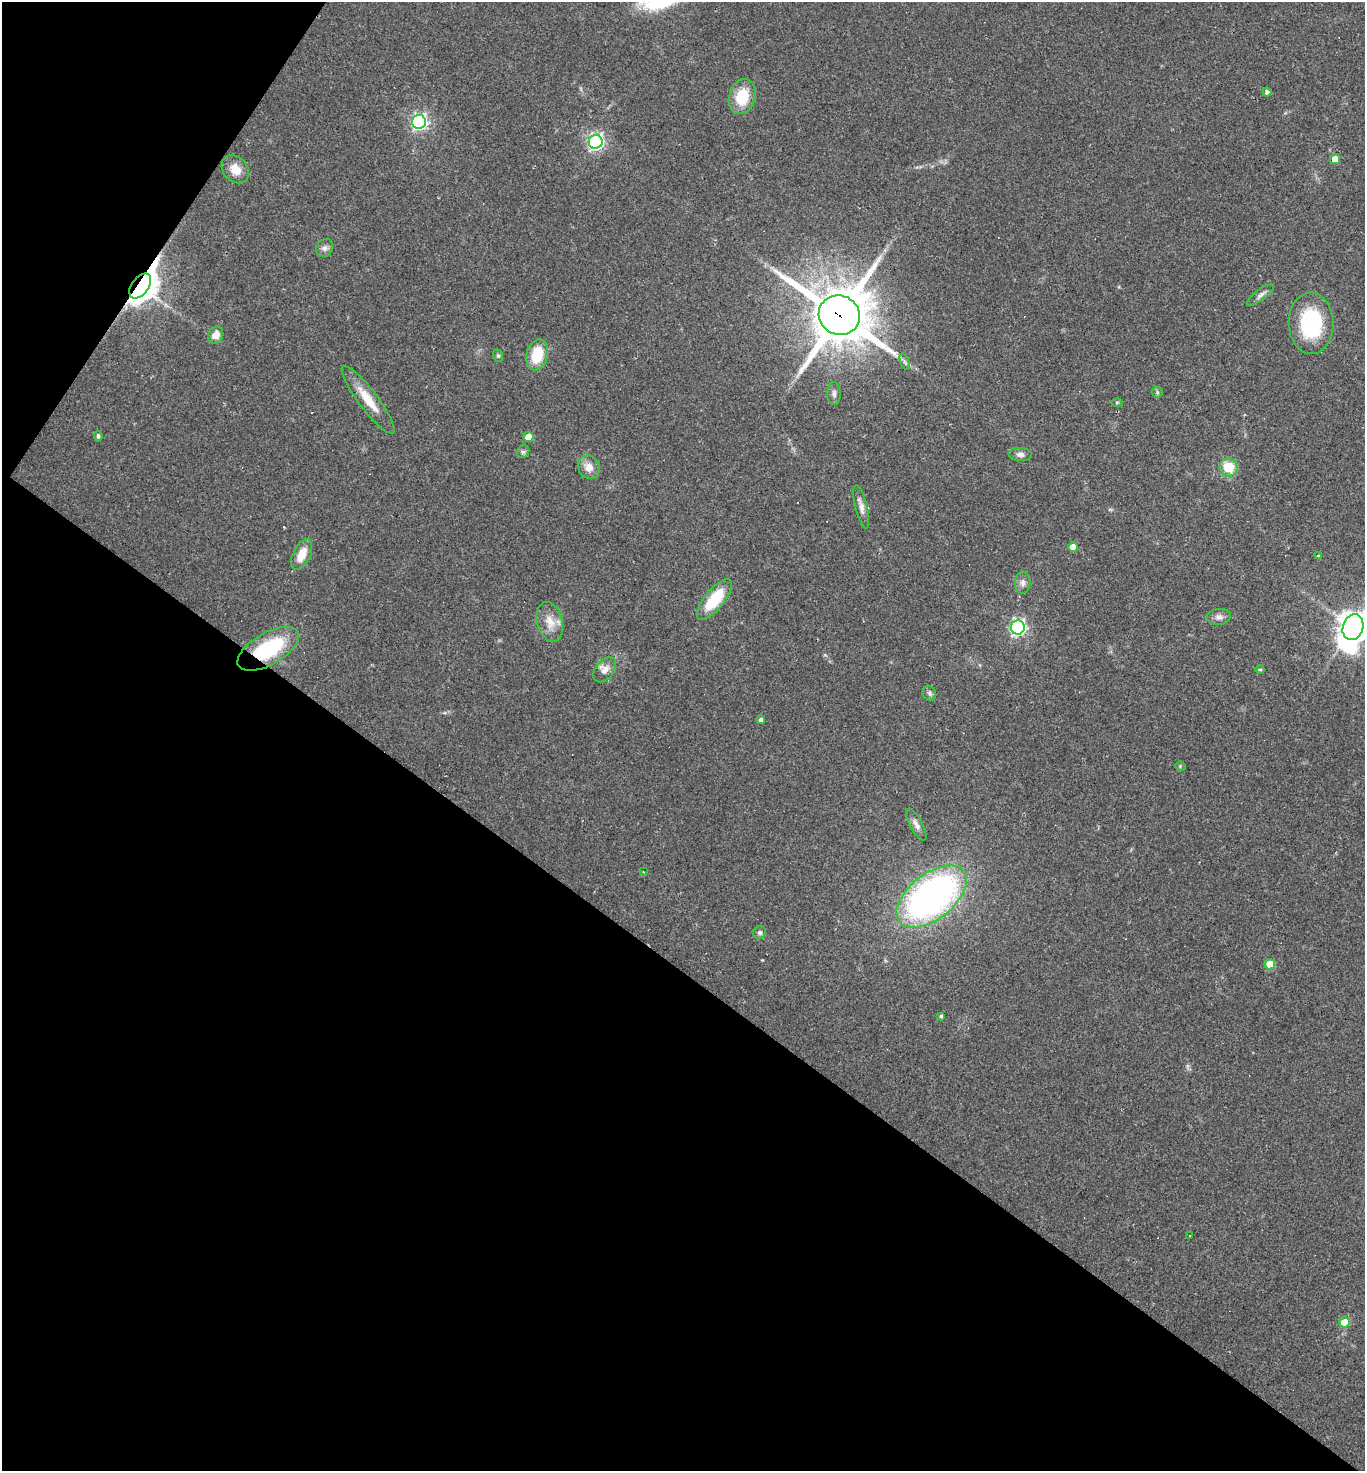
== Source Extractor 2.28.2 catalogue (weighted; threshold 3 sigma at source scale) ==
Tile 9 of 4 x 4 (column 1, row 3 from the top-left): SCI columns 147-1509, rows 1471-2939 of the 5884 x 5878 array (HDU 1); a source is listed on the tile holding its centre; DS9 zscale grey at full resolution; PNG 1367 x 1473 px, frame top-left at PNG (2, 2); each listed source drawn as its Kron ellipse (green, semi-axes under 4 px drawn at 4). Shown black and unused: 38% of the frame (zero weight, under 2 of 3 exposures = <1% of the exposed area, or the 3 px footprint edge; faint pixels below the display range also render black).
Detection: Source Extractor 2.28.2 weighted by HDU 2 'WHT'; one run over the whole footprint, this tile lists its part. Background 0.059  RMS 0.0059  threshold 0.0267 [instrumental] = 3 sigma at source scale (4.5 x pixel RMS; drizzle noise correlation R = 1.50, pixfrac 1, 0.05/0.05 arcsec/px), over >= 5 px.
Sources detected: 53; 4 cosmic-ray / hot-pixel residue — neither listed nor drawn; the other 49 listed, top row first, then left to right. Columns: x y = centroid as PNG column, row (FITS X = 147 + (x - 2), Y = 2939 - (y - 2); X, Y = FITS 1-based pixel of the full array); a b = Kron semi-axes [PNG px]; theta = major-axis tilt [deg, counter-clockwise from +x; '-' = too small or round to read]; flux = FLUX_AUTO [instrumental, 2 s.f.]
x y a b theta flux
1267 92 4 4 - 2.2
742 97 18 13 74 19
419 122 7 7 - 170
596 142 7 7 - 180
1335 159 5 5 - 6.1
235 169 15 12 -49 8.4
325 248 9 8 - 2.6
140 286 14 8 53 900
1261 295 16 5 37 2.6
839 315 21 19 -27 3800
1311 323 31 22 -89 47
216 335 9 7 62 5.2
537 355 16 10 75 20
498 356 6 5 - 1.1
905 362 8 4 -71 1.3
1157 392 5 5 - 0.93
834 393 11 6 -88 2.3
368 400 42 9 -53 14
1117 402 6 4 0 0.79
98 436 5 4 - 1.2
528 437 5 5 - 9.5
523 452 7 5 44 1.4
1020 455 11 6 -5 2.3
589 467 12 10 -60 5.8
1228 467 9 8 - 15
861 507 22 6 -76 3.9
1073 547 5 5 - 8.5
302 554 16 8 64 11
1318 556 4 4 - 0.83
1023 583 11 8 89 2.8
714 599 25 9 51 26
1219 617 12 8 8 2.9
550 622 20 12 -75 8.8
1018 627 7 7 - 170
1353 627 13 10 72 910
268 649 34 16 30 46
1260 669 5 3 - 0.6
605 670 14 9 52 4.6
929 693 7 6 - 1.6
761 720 4 4 - 2
1180 766 5 5 - 0.83
916 824 18 6 -61 3.4
644 872 3 2 - 0.8
932 896 41 22 38 260
760 933 6 6 - 1.5
1270 964 5 5 - 14
941 1016 4 3 - 1.1
1189 1236 3 3 - 26
1344 1322 5 5 - 14
Overlapping masked pixels (flux is a lower limit): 3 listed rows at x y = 140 286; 839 315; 268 649
Isophote crosses this tile's border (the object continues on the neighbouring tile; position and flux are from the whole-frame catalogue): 1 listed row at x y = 1353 627